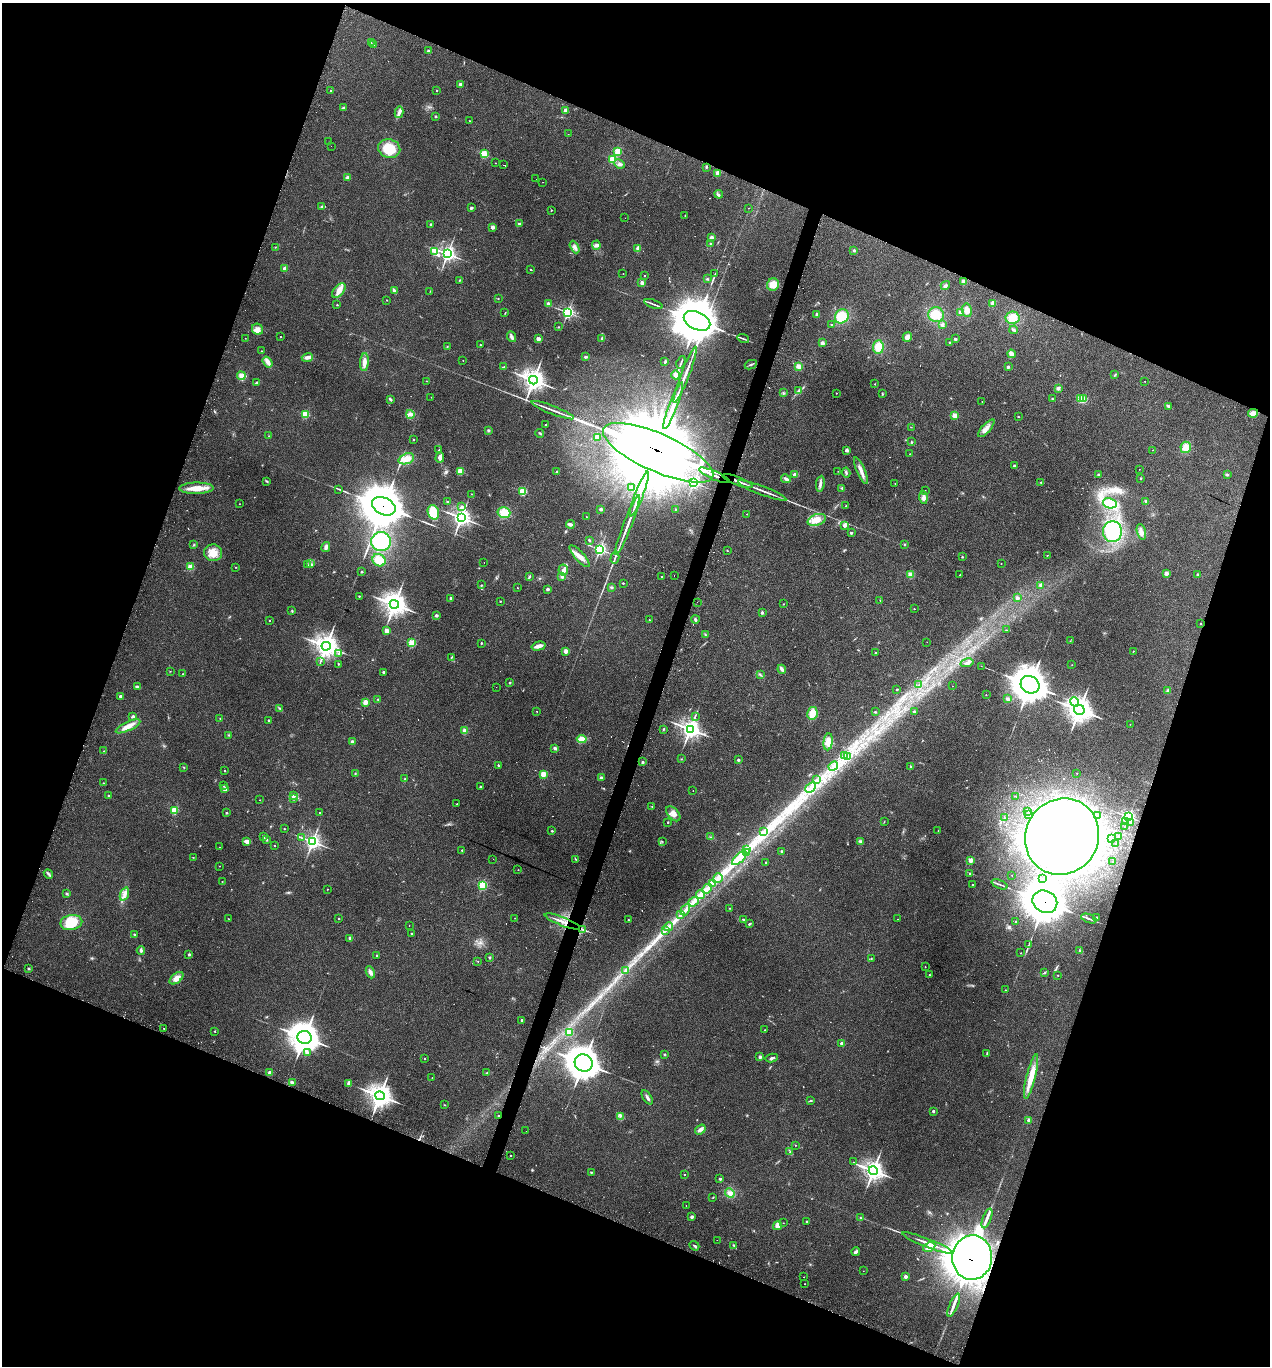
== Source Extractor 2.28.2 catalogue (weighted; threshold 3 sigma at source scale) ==
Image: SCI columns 133-5202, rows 18-5470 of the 5526 x 5510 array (HDU 1 of 3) = the unmasked area's bounding box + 8 px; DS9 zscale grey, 4 x 4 block average (1 PNG px = mean of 4 x 4 image px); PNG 1272 x 1368 px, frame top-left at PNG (2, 3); each listed source drawn as its Kron ellipse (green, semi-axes under 4 px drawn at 4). Shown black and unused: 41% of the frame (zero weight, under 3 of 4 exposures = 4% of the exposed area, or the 3 px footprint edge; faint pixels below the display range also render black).
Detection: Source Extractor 2.28.2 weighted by HDU 2 'WHT'. Background 0.0797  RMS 0.0055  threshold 0.0248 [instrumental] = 3 sigma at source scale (4.5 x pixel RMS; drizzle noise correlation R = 1.50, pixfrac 1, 0.05/0.05 arcsec/px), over >= 5 px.
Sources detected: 657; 4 too faint to see at this stretch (4 x 4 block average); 31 inside a brighter object's white glare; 26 cosmic-ray / hot-pixel residue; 1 long thin detection or spike segment (spike, bleed or trail) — neither listed nor drawn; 6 coinciding with a brighter row at this scale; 22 inside a brighter listed object's ellipse — not listed separately; of the other 567, all 500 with FLUX_AUTO >= 0.87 (the completeness limit of this list) listed and drawn (67 fainter detections not listed), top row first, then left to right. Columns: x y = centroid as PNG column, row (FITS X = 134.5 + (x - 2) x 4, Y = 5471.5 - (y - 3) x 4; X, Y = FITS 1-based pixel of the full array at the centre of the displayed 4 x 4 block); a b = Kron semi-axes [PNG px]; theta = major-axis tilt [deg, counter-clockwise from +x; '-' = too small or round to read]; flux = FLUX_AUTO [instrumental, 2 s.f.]
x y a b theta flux
371 43 2 2 - 1.7
373 45 2 2 - 28
428 51 2 2 - 15
460 84 3 3 - 4.8
331 90 2 2 - 3.2
437 90 2 2 - 5
343 108 2 2 - 25
565 110 2 2 - 37
399 112 6 3 78 9.7
436 116 2 2 - 11
470 121 2 2 - 1.5
568 134 2 2 - 1.4
328 142 2 2 - 1.6
331 146 2 2 - 1.6
389 149 11 9 -13 83
618 151 2 2 - 170
484 154 2 2 - 270
613 159 2 2 - 220
495 163 2 2 - 1.7
620 164 5 4 - 9.1
504 165 2 2 - 18
706 167 3 2 - 3.5
718 173 2 2 - 90
348 178 3 3 - 9.6
536 179 2 2 - 0.88
543 182 2 2 - 1.1
719 194 4 2 - 3.6
322 206 3 2 - 3.5
471 208 2 2 - 18
748 208 2 2 - 1
551 210 2 2 - 5.3
685 216 2 2 - 1.4
625 218 2 2 - 0.98
519 224 3 2 - 4.5
431 225 2 2 - 22
493 227 2 2 - 47
712 237 2 2 - 53
710 243 2 2 - 1.6
596 245 4 4 - 8.3
275 247 2 2 - 1.1
575 247 7 3 -62 12
638 248 2 2 - 65
854 250 3 3 - 4.1
434 251 4 2 - 6.9
447 254 4 3 - 1100
285 269 2 2 - 42
531 270 2 2 - 2.1
623 273 2 2 - 1.1
715 274 2 2 - 1.4
644 276 2 2 - 1.9
707 279 2 2 - 3
460 280 3 2 - 2.3
963 282 2 2 - 72
642 283 2 2 - 62
773 285 6 6 - 36
945 286 5 3 - 5.9
339 290 8 5 48 28
394 291 4 2 - 10
430 291 2 2 - 1.5
498 298 2 2 - 0.94
387 300 2 2 - 2.2
993 303 3 3 - 11
548 304 2 2 - 58
653 304 9 2 -20 7.5
337 305 2 2 - 3.4
967 310 7 5 -80 24
568 312 2 2 - 720
960 312 3 3 - 5
505 313 3 2 - 1.7
817 315 3 2 - 6.8
936 315 8 7 - 52
842 316 7 6 - 72
1012 318 7 6 - 39
697 321 14 8 -26 18000
831 324 2 2 - 1.5
942 325 4 3 - 6.1
558 327 2 2 - 2.3
258 329 6 5 - 15
1013 330 4 3 - 5.8
281 337 2 2 - 1.7
511 337 5 3 - 7.6
907 337 5 3 - 17
245 338 2 2 - 0.92
602 338 3 3 - 4.6
538 339 2 2 - 54
743 339 6 2 -18 4.5
955 339 2 2 - 21
950 342 2 2 - 2.3
822 343 3 2 - 14
480 345 2 2 - 1.8
447 347 2 2 - 1.9
878 347 6 5 - 46
262 351 2 2 - 1
1011 354 4 3 - 15
307 357 6 3 17 13
586 357 3 2 - 5.8
463 360 2 2 - 1.7
268 362 6 4 -55 16
364 362 9 3 85 21
665 362 3 2 - 4.2
681 362 6 2 71 4.1
751 365 6 2 25 4
799 366 4 3 - 15
504 367 4 2 - 4.3
1008 367 2 2 - 21
676 375 4 3 - 20
685 375 30 2 69 34
1115 375 2 2 - 1.9
241 376 4 3 - 21
533 380 4 4 - 2400
427 381 2 2 - 0.93
1145 381 2 2 - 1
257 382 3 2 - 3.5
875 384 2 2 - 1.4
1058 388 3 3 - 7.5
799 391 3 2 - 3.2
783 393 3 2 - 3.1
836 393 2 2 - 3.1
882 394 2 2 - 1.6
431 397 2 2 - 0.96
390 399 3 2 - 6.3
1052 399 3 2 - 2.4
1080 399 2 2 - 140
1084 399 2 2 - 130
982 401 2 2 - 1.9
673 406 25 2 69 82
1168 406 3 2 - 8.6
553 410 23 2 -21 18
1253 413 5 3 - 24
305 414 2 2 - 200
410 414 4 4 - 9.5
955 415 2 2 - 110
1018 417 3 2 - 1.6
546 425 2 2 - 5.8
911 427 2 2 - 1.4
986 428 11 4 47 17
488 431 2 2 - 4.5
540 433 4 2 - 3.6
269 436 2 2 - 1.4
597 437 2 2 - 76
413 439 2 2 - 2.6
911 442 2 2 - 2.2
1186 447 6 5 - 27
439 450 2 2 - 5.1
847 450 3 3 - 7.3
1153 450 2 2 - 1.5
658 453 60 19 -24 83000
910 454 2 2 - 1
440 457 5 3 - 14
406 459 8 5 20 40
1014 466 2 2 - 20
1139 469 2 2 - 1
460 471 2 2 - 140
557 471 3 2 - 2.6
838 471 2 2 - 0.95
861 471 14 3 -67 23
846 472 5 2 - 5.5
1098 474 2 2 - 16
714 475 16 2 -23 8500
795 475 2 2 - 70
1227 475 3 2 - 6.4
1141 478 2 2 - 9.2
786 479 5 2 - 10
267 481 3 2 - 3
738 481 16 2 -21 18
1041 482 2 2 - 1.2
694 483 2 2 - 650
820 484 8 3 81 9.8
895 484 2 2 - 1.2
631 487 2 2 - 2.3
197 488 17 5 1 50
339 489 4 2 - 3.3
842 489 3 2 - 1.6
925 490 2 2 - 5.9
523 491 2 2 - 250
762 491 26 2 -21 20
471 494 2 2 - 1.1
639 494 24 2 69 79
923 497 6 4 -89 12
1146 501 2 2 - 5
447 502 2 2 - 5.9
1110 503 7 5 -12 150
239 504 2 2 - 0.93
384 506 12 8 -25 17000
846 506 2 2 - 1.8
462 507 2 2 - 24
601 509 2 2 - 29
676 509 2 2 - 1.9
433 512 7 5 -70 59
504 513 6 5 - 55
747 514 2 2 - 1.2
587 517 2 2 - 1
461 518 3 3 - 1600
817 520 9 5 19 35
570 524 4 2 - 11
627 525 32 2 69 37
845 525 2 2 - 54
1112 532 10 9 - 220
1141 532 8 4 -75 14
851 533 2 2 - 13
589 540 3 2 - 3.7
381 542 10 9 - 180
905 544 2 2 - 1.5
193 545 2 2 - 1.8
326 547 5 3 - 8.9
600 549 2 2 - 710
727 550 2 2 - 1.6
213 553 9 8 - 39
1047 555 3 2 - 1.4
579 556 14 4 -48 24
962 557 2 2 - 6.1
615 558 6 2 75 5.4
379 560 7 6 - 44
484 562 2 2 - 2.1
310 564 3 2 - 2.8
1001 564 2 2 - 2
308 565 3 2 - 1.9
190 567 2 2 - 120
235 567 2 2 - 1.5
563 570 6 5 - 12
362 572 2 2 - 11
1166 573 2 2 - 66
1198 574 2 2 - 14
674 575 2 2 - 0.95
911 575 2 2 - 140
960 575 2 2 - 4.4
562 576 3 3 - 9.7
529 577 3 2 - 5
662 577 2 2 - 6.4
623 583 2 2 - 6.2
481 585 2 2 - 1.5
1041 585 3 2 - 11
612 587 3 2 - 2.6
517 588 2 2 - 2.5
547 589 2 2 - 25
359 596 2 2 - 1.6
450 598 2 2 - 20
1017 598 2 2 - 23
880 600 2 2 - 1.5
500 601 2 2 - 5.4
697 602 2 2 - 2.2
394 604 5 4 - 2800
784 604 2 2 - 2
914 609 2 2 - 3.1
292 611 3 2 - 2.4
762 612 3 2 - 6.4
436 615 2 2 - 28
695 619 4 3 - 5.3
649 620 2 2 - 3.1
269 621 2 2 - 3.7
1201 623 2 2 - 3.7
1006 630 2 2 - 1.2
387 631 2 2 - 62
705 634 3 2 - 2
1070 641 2 2 - 0.89
927 642 2 2 - 1.1
412 643 2 2 - 220
481 643 2 2 - 8.3
326 646 4 4 - 2800
538 646 7 3 15 23
566 651 2 2 - 74
1133 651 2 2 - 2.8
875 653 2 2 - 4.9
339 654 2 2 - 12
451 658 4 2 - 2.4
320 662 4 2 - 2.8
967 663 7 2 14 9.2
338 664 2 2 - 1.9
1072 665 2 2 - 1
981 666 2 2 - 5.1
782 669 4 3 - 7.6
170 671 2 2 - 0.87
383 672 2 2 - 13
183 674 2 2 - 1.5
761 675 3 2 - 1.6
510 683 3 2 - 2.4
919 685 2 2 - 1.2
1030 685 10 8 -33 6600
138 686 4 3 - 4.7
952 686 2 2 - 1
496 687 2 2 - 1.2
897 689 2 2 - 8
1168 691 3 2 - 5.8
986 695 2 2 - 2.5
120 696 2 2 - 16
1008 699 3 2 - 8.3
378 700 2 2 - 1.6
365 702 2 2 - 100
1074 702 5 3 - 11
279 708 3 2 - 2.3
1079 710 5 5 - 3000
537 711 2 2 - 1.5
875 712 2 2 - 2.5
914 712 2 2 - 2.5
812 713 6 5 - 37
133 716 3 3 - 5.9
695 716 2 2 - 1.6
220 718 3 2 - 1.1
268 720 2 2 - 8.4
1130 724 2 2 - 0.92
128 726 13 4 25 30
663 729 3 2 - 2.8
690 729 4 3 - 1700
465 730 2 2 - 90
229 735 2 2 - 1.6
582 739 5 4 - 21
352 742 2 2 - 39
828 742 8 4 83 27
555 748 4 3 - 5.6
104 751 2 2 - 1.3
844 756 3 2 - 2.7
848 756 3 2 - 2
681 759 2 2 - 1.3
738 760 2 2 - 17
642 762 2 2 - 20
498 765 2 2 - 2.4
833 766 5 2 - 4.8
911 766 2 2 - 10
184 767 2 2 - 2
224 771 2 2 - 5
355 773 2 2 - 1.4
1077 773 2 2 - 0.92
543 774 2 2 - 170
601 778 3 3 - 4.1
404 779 2 2 - 2.1
816 779 2 2 - 1.2
103 783 2 2 - 1.6
223 786 2 2 - 1.9
481 787 3 2 - 2.9
811 787 6 2 42 7.8
225 789 2 2 - 52
693 791 2 2 - 1.6
108 795 2 2 - 5.2
293 796 2 2 - 36
1015 796 3 2 - 1.3
294 799 2 2 - 5.2
260 800 2 2 - 0.93
457 804 2 2 - 1.3
652 806 2 2 - 1.3
174 810 2 2 - 170
1028 812 2 2 - 1.5
226 813 2 2 - 10
320 813 2 2 - 11
673 814 9 5 -49 18
1028 815 2 2 - 1.1
1097 815 2 2 - 1.1
1004 817 2 2 - 1
1129 817 3 2 - 720
668 822 2 2 - 5.9
884 822 2 2 - 1.1
1125 822 2 2 - 1.3
1130 822 2 2 - 2.1
1124 827 2 2 - 0.9
284 829 2 2 - 4.5
552 831 2 2 - 8
938 831 3 2 - 1.8
764 832 2 2 - 2.1
1119 836 3 2 - 2.7
264 837 4 2 - 2.4
710 837 2 2 - 1.5
1062 837 39 36 58 1400
302 838 2 2 - 0.89
1112 838 2 2 - 1.1
267 840 2 2 - 1.8
247 841 3 2 - 20
662 841 2 2 - 1.1
861 841 4 2 - 4.6
312 842 3 3 - 960
1116 844 2 2 - 1.1
274 845 2 2 - 2.9
219 847 2 2 - 1.3
747 849 2 2 - 1.5
462 850 2 2 - 5.1
782 851 2 2 - 16
746 852 3 2 - 4.6
193 857 2 2 - 1.4
739 858 9 2 43 15
493 859 2 2 - 3.1
576 859 2 2 - 1.3
971 860 2 2 - 78
766 862 2 2 - 9.5
1113 862 2 2 - 1.7
220 866 2 2 - 1.3
518 870 2 2 - 1.8
48 874 5 2 - 5.6
970 874 2 2 - 1.6
1012 875 2 2 - 0.93
718 878 5 4 - 13
1042 878 2 2 - 1.8
222 882 2 2 - 1.1
712 883 4 2 - 5
999 884 8 2 -23 6.4
482 885 2 2 - 340
972 885 2 2 - 4.1
327 889 2 2 - 2.6
707 889 5 3 - 13
67 894 2 2 - 4.6
124 894 7 4 69 16
700 895 4 2 - 7.2
693 902 6 3 38 11
1045 902 13 10 -29 11000
729 908 2 2 - 1.5
685 910 6 3 61 10
680 915 2 2 - 2.5
515 918 2 2 - 1.7
1097 918 2 2 - 11
229 919 2 2 - 1.1
339 919 2 2 - 4
743 919 3 2 - 3.1
897 919 2 2 - 1.2
1089 919 8 2 -21 6
628 920 2 2 - 3.3
562 921 19 2 -22 23
1016 922 2 2 - 4.4
71 923 11 7 11 96
749 924 3 2 - 3.6
409 925 2 2 - 0.88
668 927 4 2 - 6.3
583 929 4 2 - 3.9
666 931 3 2 - 2.1
411 933 2 2 - 6.6
134 935 3 2 - 4.6
350 938 2 2 - 41
1029 944 4 2 - 2.3
141 951 4 3 - 6.1
1079 951 2 2 - 2.8
1021 953 2 2 - 2
189 954 2 2 - 17
377 955 2 2 - 8.8
489 957 2 2 - 12
871 958 2 2 - 2.8
478 961 2 2 - 1.3
925 967 2 2 - 1
28 969 2 2 - 14
625 970 3 2 - 2.2
370 972 6 3 -67 12
1045 973 3 2 - 2.3
929 975 2 2 - 2.2
1058 975 2 2 - 3
176 978 8 4 38 24
1005 990 2 2 - 2.9
522 1020 2 2 - 13
164 1028 2 2 - 2.7
765 1030 2 2 - 3.3
215 1032 2 2 - 1.1
569 1033 2 2 - 110
304 1037 7 6 - 4000
842 1043 2 2 - 40
307 1053 2 2 - 9.7
987 1053 4 2 - 2.4
664 1054 2 2 - 14
760 1057 3 2 - 9.6
424 1058 2 2 - 4.8
772 1058 6 2 10 8.1
584 1063 9 8 - 4800
270 1073 2 2 - 63
487 1073 3 2 - 3.1
1031 1077 23 4 76 61
432 1078 2 2 - 1.9
292 1082 3 2 - 9.5
349 1083 3 3 - 10
380 1096 5 4 - 2700
647 1097 8 2 -59 9.3
810 1101 2 2 - 2.5
445 1105 2 2 - 2.3
933 1111 2 2 - 17
499 1116 2 2 - 8.8
620 1116 2 2 - 3
1029 1120 2 2 - 39
700 1129 6 3 36 13
526 1131 2 2 - 1.6
795 1145 2 2 - 2.8
790 1152 2 2 - 1.3
511 1155 2 2 - 3.5
854 1162 2 2 - 1.5
873 1171 4 4 - 1700
591 1172 2 2 - 2.5
685 1175 2 2 - 2.4
720 1179 2 2 - 17
730 1193 5 4 - 11
713 1197 2 2 - 1.9
686 1205 2 2 - 0.96
692 1217 2 2 - 25
860 1218 2 2 - 1.4
987 1218 10 3 70 14
807 1222 2 2 - 2.8
783 1223 2 2 - 1.2
778 1226 4 4 - 17
717 1240 2 2 - 1.5
927 1243 27 2 -21 27
734 1245 3 2 - 2.2
694 1246 5 2 - 4.9
929 1247 6 4 26 14
856 1252 4 3 - 8
972 1258 22 20 85 11000
863 1271 2 2 - 1
804 1277 2 2 - 1
906 1277 2 2 - 38
805 1284 2 2 - 2.5
954 1305 12 2 67 15
Overlapping masked pixels (flux is a lower limit): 8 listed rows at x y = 658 453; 714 475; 738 481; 384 506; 1045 902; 562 921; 499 1116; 972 1258
Diffuse or blended objects may show on this block-average render without a row.